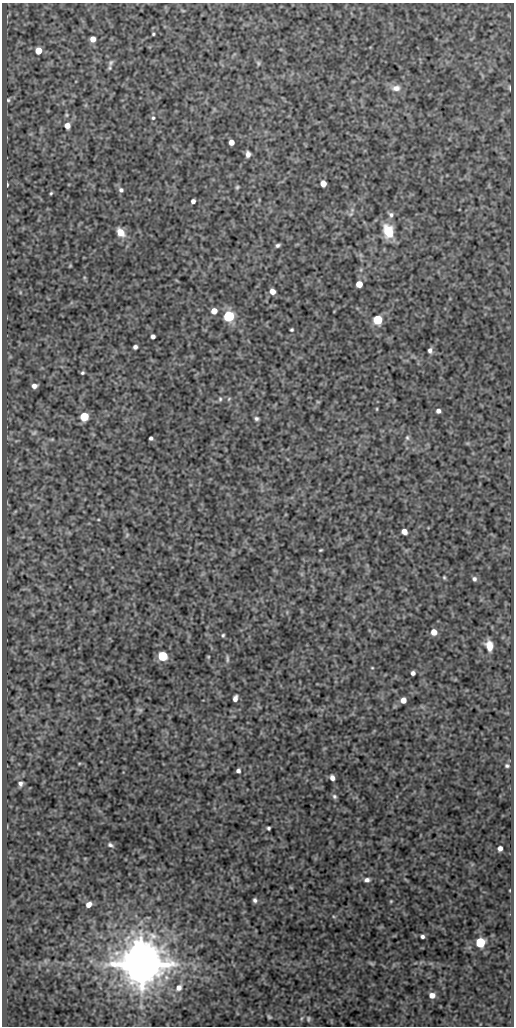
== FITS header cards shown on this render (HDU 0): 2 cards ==
NAXIS1  =                  512
NAXIS2  =                 1024

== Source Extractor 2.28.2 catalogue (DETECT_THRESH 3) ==
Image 512 x 1024 px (HDU 0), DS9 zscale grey, 1 PNG px = 1 image px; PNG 516 x 1028 px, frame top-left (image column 1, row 1024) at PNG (2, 3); no overlay
Background 81.6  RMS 0.5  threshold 1.5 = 3 sigma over >= 5 px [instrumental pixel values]
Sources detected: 86; all 86 listed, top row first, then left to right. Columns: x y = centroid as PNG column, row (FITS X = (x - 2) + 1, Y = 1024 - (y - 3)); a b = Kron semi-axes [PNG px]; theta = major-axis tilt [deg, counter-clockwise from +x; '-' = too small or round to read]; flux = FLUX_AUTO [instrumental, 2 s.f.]
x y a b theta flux
183 11 6 3 -19 29
153 34 3 3 - 37
93 39 5 5 - 260
38 51 5 5 - 560
111 63 9 7 59 100
258 63 7 5 -78 56
396 88 13 8 6 240
510 88 6 3 -89 39
8 100 5 5 - 55
66 115 5 4 - 41
153 118 5 4 - 55
67 126 6 6 - 240
231 142 5 4 - 240
248 154 6 4 -84 140
323 184 5 5 - 320
7 185 4 2 - 40
237 187 5 5 - 49
121 190 6 6 - 88
51 193 4 4 - 40
193 201 4 4 - 110
351 214 6 4 44 56
391 215 8 7 - 100
388 231 12 9 -74 860
120 232 10 7 -54 370
278 245 4 3 - 68
70 266 5 3 - 26
359 284 5 5 - 490
272 291 6 5 - 220
214 311 5 5 - 330
229 316 6 5 - 4400
378 320 5 5 - 2200
292 330 3 3 - 45
153 336 4 4 - 110
135 347 4 4 - 96
430 350 6 5 - 110
82 373 4 3 - 51
34 386 6 5 - 150
220 399 6 4 90 52
229 399 6 4 59 41
318 402 5 3 - 29
377 409 4 3 - 29
438 411 4 4 - 130
84 416 5 5 - 1500
256 419 5 5 - 72
34 433 8 5 39 63
151 438 4 4 - 71
407 438 7 5 -88 70
52 439 6 3 18 35
404 531 5 5 - 220
127 535 6 4 47 43
320 550 4 2 - 35
444 578 4 3 - 42
474 579 6 5 - 87
434 632 6 6 - 300
223 635 5 4 - 48
489 646 9 7 -76 360
163 656 5 5 - 2600
208 657 3 3 - 32
227 659 10 4 -85 74
372 668 4 3 - 28
413 673 4 4 - 98
235 698 6 4 75 160
403 700 5 5 - 240
140 710 8 5 -29 63
507 766 6 5 - 68
238 771 4 4 - 87
332 778 5 4 - 150
20 783 6 5 - 100
334 796 7 6 - 71
268 828 3 3 - 53
110 845 7 4 -22 74
500 848 5 4 - 150
367 880 6 5 - 110
255 900 5 4 - 79
391 901 4 3 - 30
89 904 5 4 - 170
148 917 6 3 -19 31
422 936 4 3 - 83
480 942 6 5 - 2200
371 963 8 3 -19 47
141 964 13 11 -57 200000
179 988 8 7 - 160
432 995 6 5 - 200
269 1017 5 4 - 52
302 1018 6 4 70 43
308 1019 7 5 82 55